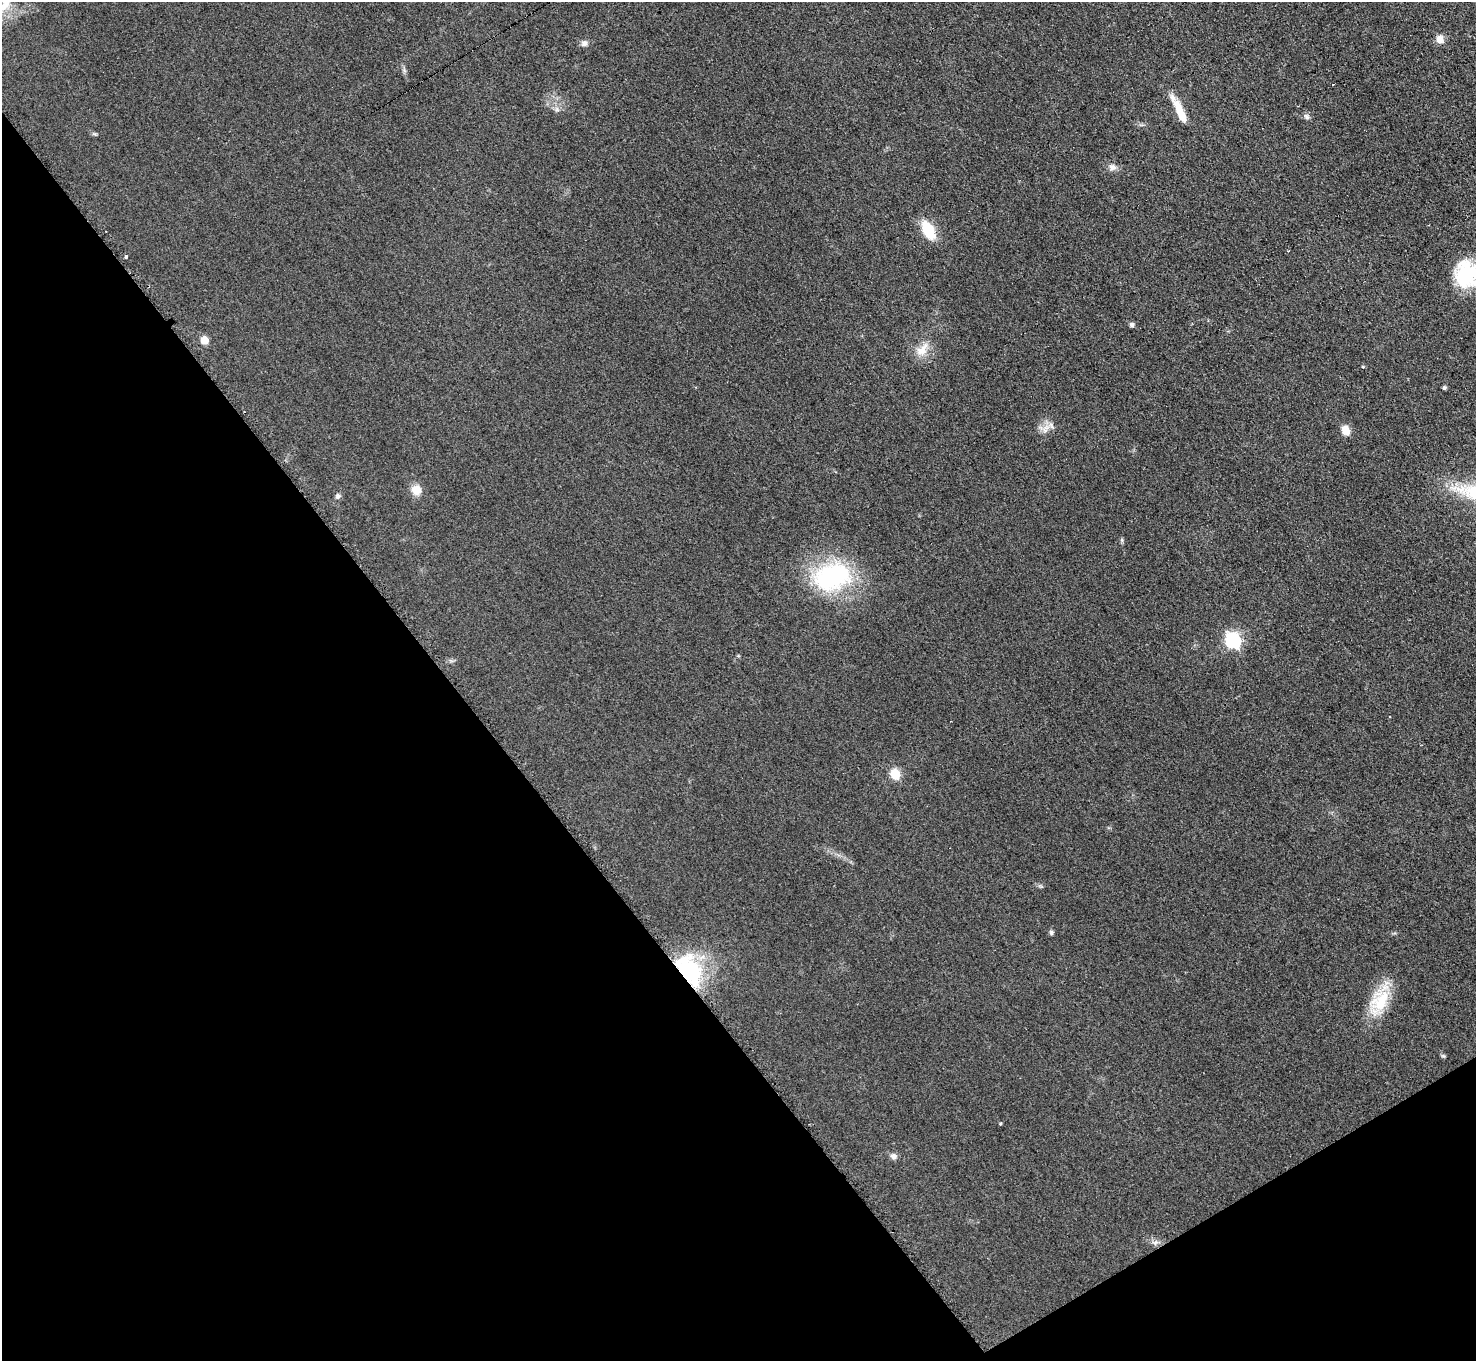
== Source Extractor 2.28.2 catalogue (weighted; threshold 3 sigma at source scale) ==
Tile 14 of 4 x 4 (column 2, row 4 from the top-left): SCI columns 1491-2964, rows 307-1665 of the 5918 x 5903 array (HDU 1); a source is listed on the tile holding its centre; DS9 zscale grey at full resolution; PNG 1478 x 1363 px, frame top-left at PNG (2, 2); no overlay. Shown black and unused: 35% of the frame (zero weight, under 2 of 3 exposures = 2% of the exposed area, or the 3 px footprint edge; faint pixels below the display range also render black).
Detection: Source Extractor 2.28.2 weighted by HDU 2 'WHT'; one run over the whole footprint, this tile lists its part. Background 0.076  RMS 0.011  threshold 0.0486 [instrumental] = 3 sigma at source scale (4.5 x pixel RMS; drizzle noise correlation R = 1.50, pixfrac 1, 0.05/0.05 arcsec/px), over >= 5 px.
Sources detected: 34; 1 cosmic-ray / hot-pixel residue — not listed; the other 33 listed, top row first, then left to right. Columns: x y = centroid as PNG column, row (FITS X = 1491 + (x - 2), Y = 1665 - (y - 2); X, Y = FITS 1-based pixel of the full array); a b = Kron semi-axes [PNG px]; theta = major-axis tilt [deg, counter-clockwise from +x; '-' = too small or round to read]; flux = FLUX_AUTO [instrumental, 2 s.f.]
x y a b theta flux
6 3 47 11 55 23
1440 39 9 8 - 9.5
584 43 8 8 - 4.1
404 70 7 4 -72 2.3
1333 84 3 3 - 3.7
557 109 7 6 - 3.3
1180 111 32 9 -66 23
1307 116 8 7 - 3.2
1112 167 11 9 -9 5.4
928 230 19 10 -60 37
126 256 3 3 - 10
1467 274 28 26 87 71
1132 325 6 5 - 2.8
204 340 5 5 - 27
922 350 23 12 52 16
1363 367 4 4 - 1.2
1444 388 4 4 - 2.3
1045 428 18 10 9 9.9
1345 430 10 8 -63 12
416 490 13 12 - 12
338 496 7 6 - 3.2
1122 540 6 5 - 1.7
832 577 40 28 17 150
1233 640 7 6 - 270
1389 717 3 2 - 1.5
895 774 6 5 - 62
1051 932 6 5 - 2.1
689 969 45 27 -59 94
1379 1001 43 20 65 45
1443 1056 7 4 -1 1.5
1001 1124 4 3 - 1.2
894 1156 8 8 - 4.6
1155 1242 10 6 13 4.2
Overlapping masked pixels (flux is a lower limit): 1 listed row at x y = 689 969
Isophote crosses this tile's border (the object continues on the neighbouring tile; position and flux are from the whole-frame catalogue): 2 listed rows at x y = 6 3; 1467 274